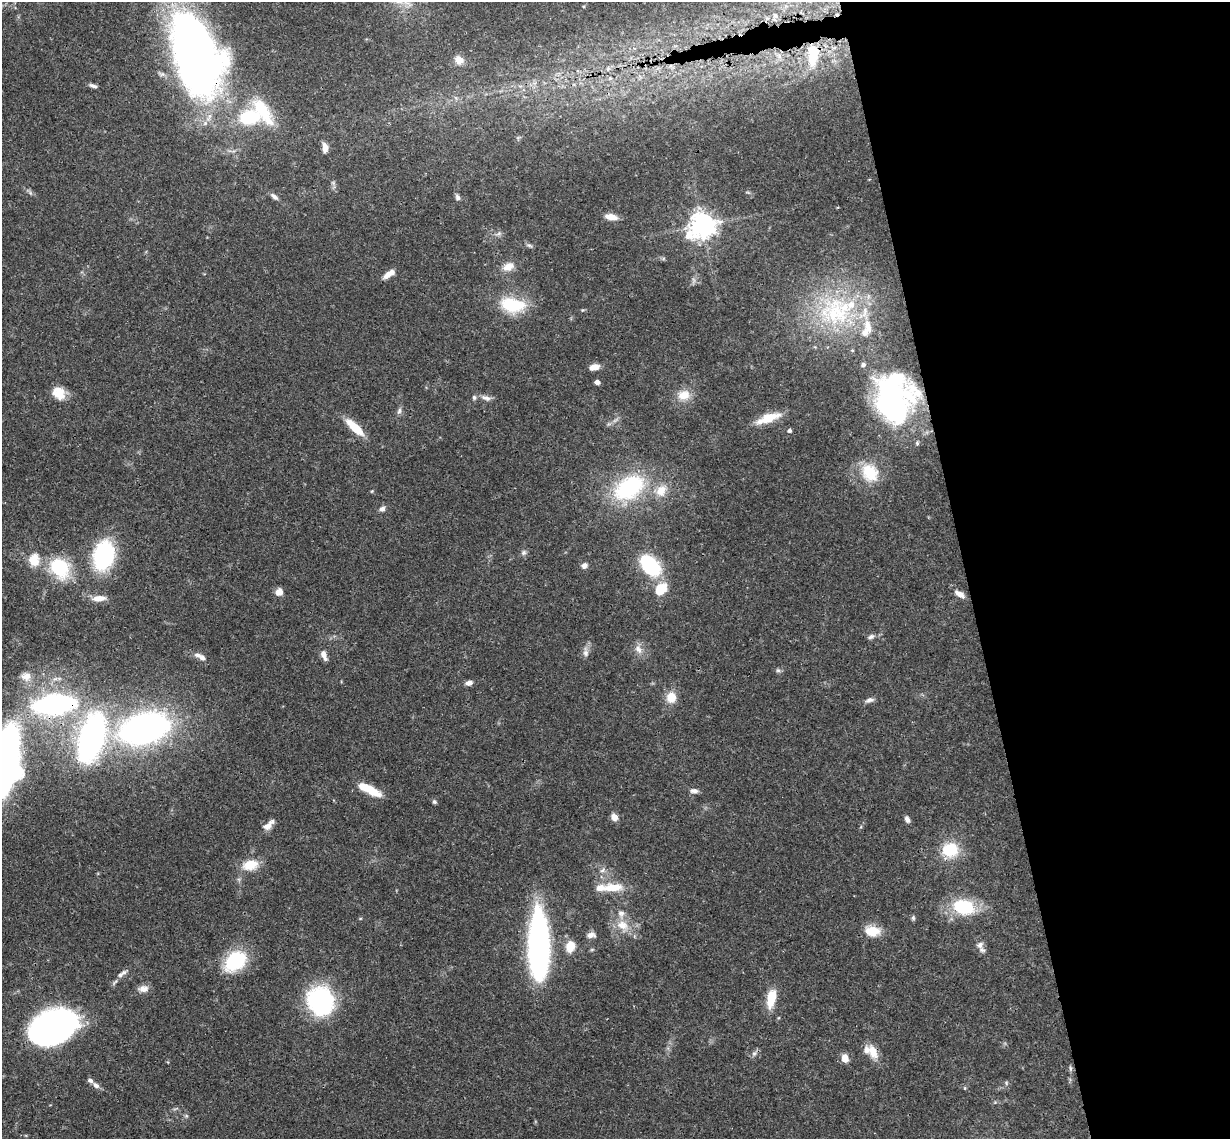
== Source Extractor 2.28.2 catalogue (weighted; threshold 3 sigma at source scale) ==
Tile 12 of 4 x 4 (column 4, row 3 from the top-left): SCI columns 3743-4970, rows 1402-2538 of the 5027 x 4964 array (HDU 1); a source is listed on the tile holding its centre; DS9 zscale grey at full resolution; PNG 1232 x 1141 px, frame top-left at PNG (2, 2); no overlay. Shown black and unused: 22% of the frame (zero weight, under 3 of 4 exposures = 6% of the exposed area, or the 3 px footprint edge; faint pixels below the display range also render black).
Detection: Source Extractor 2.28.2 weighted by HDU 2 'WHT'; one run over the whole footprint, this tile lists its part. Background 0.0431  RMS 0.0028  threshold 0.0128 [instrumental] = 3 sigma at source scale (4.5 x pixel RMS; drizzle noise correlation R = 1.50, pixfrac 1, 0.05/0.05 arcsec/px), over >= 5 px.
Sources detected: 112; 2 too faint to see at this stretch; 2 inside a brighter object's white glare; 1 cosmic-ray / hot-pixel residue — not listed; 14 inside a brighter listed object's ellipse — not listed separately; the other 93 listed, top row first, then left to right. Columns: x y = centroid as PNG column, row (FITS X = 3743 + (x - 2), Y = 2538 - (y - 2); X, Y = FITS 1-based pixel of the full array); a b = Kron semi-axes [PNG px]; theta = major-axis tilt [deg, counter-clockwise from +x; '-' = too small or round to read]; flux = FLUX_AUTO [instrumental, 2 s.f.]
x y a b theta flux
775 15 10 6 -43 1.2
195 55 81 42 -70 210
813 55 30 14 86 9.6
779 56 6 6 - 1
459 60 13 11 -45 2.3
608 69 8 5 45 0.84
610 78 6 5 - 0.63
93 86 11 5 -19 0.9
249 117 24 17 12 15
325 147 11 6 -86 1.9
333 183 6 5 - 0.57
274 197 11 5 -39 1
458 197 7 6 - 0.78
611 217 14 6 -13 2.6
702 225 10 8 32 280
498 234 7 4 19 0.62
529 245 10 4 -11 0.59
508 267 14 10 27 2.9
389 274 14 6 36 2.4
512 305 31 17 -10 13
836 313 54 44 -37 40
863 365 5 5 - 0.76
594 367 11 6 13 2.3
597 382 5 5 - 0.94
59 393 16 13 -48 4.7
684 395 18 14 14 4.3
486 398 15 6 -17 1.4
892 404 46 39 80 61
399 411 9 5 72 0.83
768 418 33 10 19 6
355 427 25 8 -43 6.4
789 431 5 4 - 0.73
870 472 24 19 -58 9.9
629 488 44 28 33 27
372 491 5 3 - 0.25
382 509 7 6 - 1
524 552 7 7 - 0.76
103 555 20 14 77 42
34 560 14 11 87 5
584 565 8 7 - 1.1
650 566 20 13 -47 22
59 568 25 20 -53 15
661 589 17 13 43 6.2
279 592 8 7 - 2
960 594 13 6 -30 1.9
98 598 16 7 3 2.9
871 637 9 6 25 0.87
638 649 14 8 -62 2.1
586 652 15 7 89 1.5
324 655 11 5 -69 2
202 658 10 6 -40 1.2
778 670 6 5 - 0.57
26 676 15 11 -3 2.7
469 683 7 5 7 1.5
671 697 13 11 -85 4.1
869 700 12 6 20 1.1
54 705 46 21 6 55
144 729 34 19 15 130
91 738 42 21 74 80
5 759 56 18 79 190
369 789 24 7 -27 8.5
694 791 11 6 -6 1.1
434 802 6 5 - 0.5
614 817 8 7 - 1.9
907 819 8 5 -59 1.1
267 826 14 8 27 1.9
950 850 18 16 2 10
250 865 21 13 14 5.5
603 870 9 5 28 0.83
613 887 28 11 2 6.3
963 907 21 14 -16 18
360 918 5 3 - 0.26
913 918 7 5 77 0.55
622 925 17 13 -21 4.8
872 931 19 13 -8 5.2
591 935 10 7 0 1.5
539 945 61 17 -89 94
980 945 11 10 - 1.7
570 946 13 10 79 4.2
235 961 24 17 40 19
120 975 8 6 43 0.98
143 989 14 9 5 1.9
771 998 21 9 78 6.5
320 1001 23 21 -60 45
53 1027 35 23 25 130
873 1051 21 11 -67 3.8
754 1053 8 5 62 0.84
845 1058 8 6 -70 2.9
1070 1069 8 4 -82 0.57
1006 1083 6 4 -89 0.42
96 1085 10 6 -37 1.3
965 1088 5 4 - 0.31
186 1116 5 5 - 0.46
Overlapping masked pixels (flux is a lower limit): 6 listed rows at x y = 195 55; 813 55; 892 404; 54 705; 5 759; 873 1051
Isophote crosses this tile's border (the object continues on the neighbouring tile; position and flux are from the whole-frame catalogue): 2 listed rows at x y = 195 55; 5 759